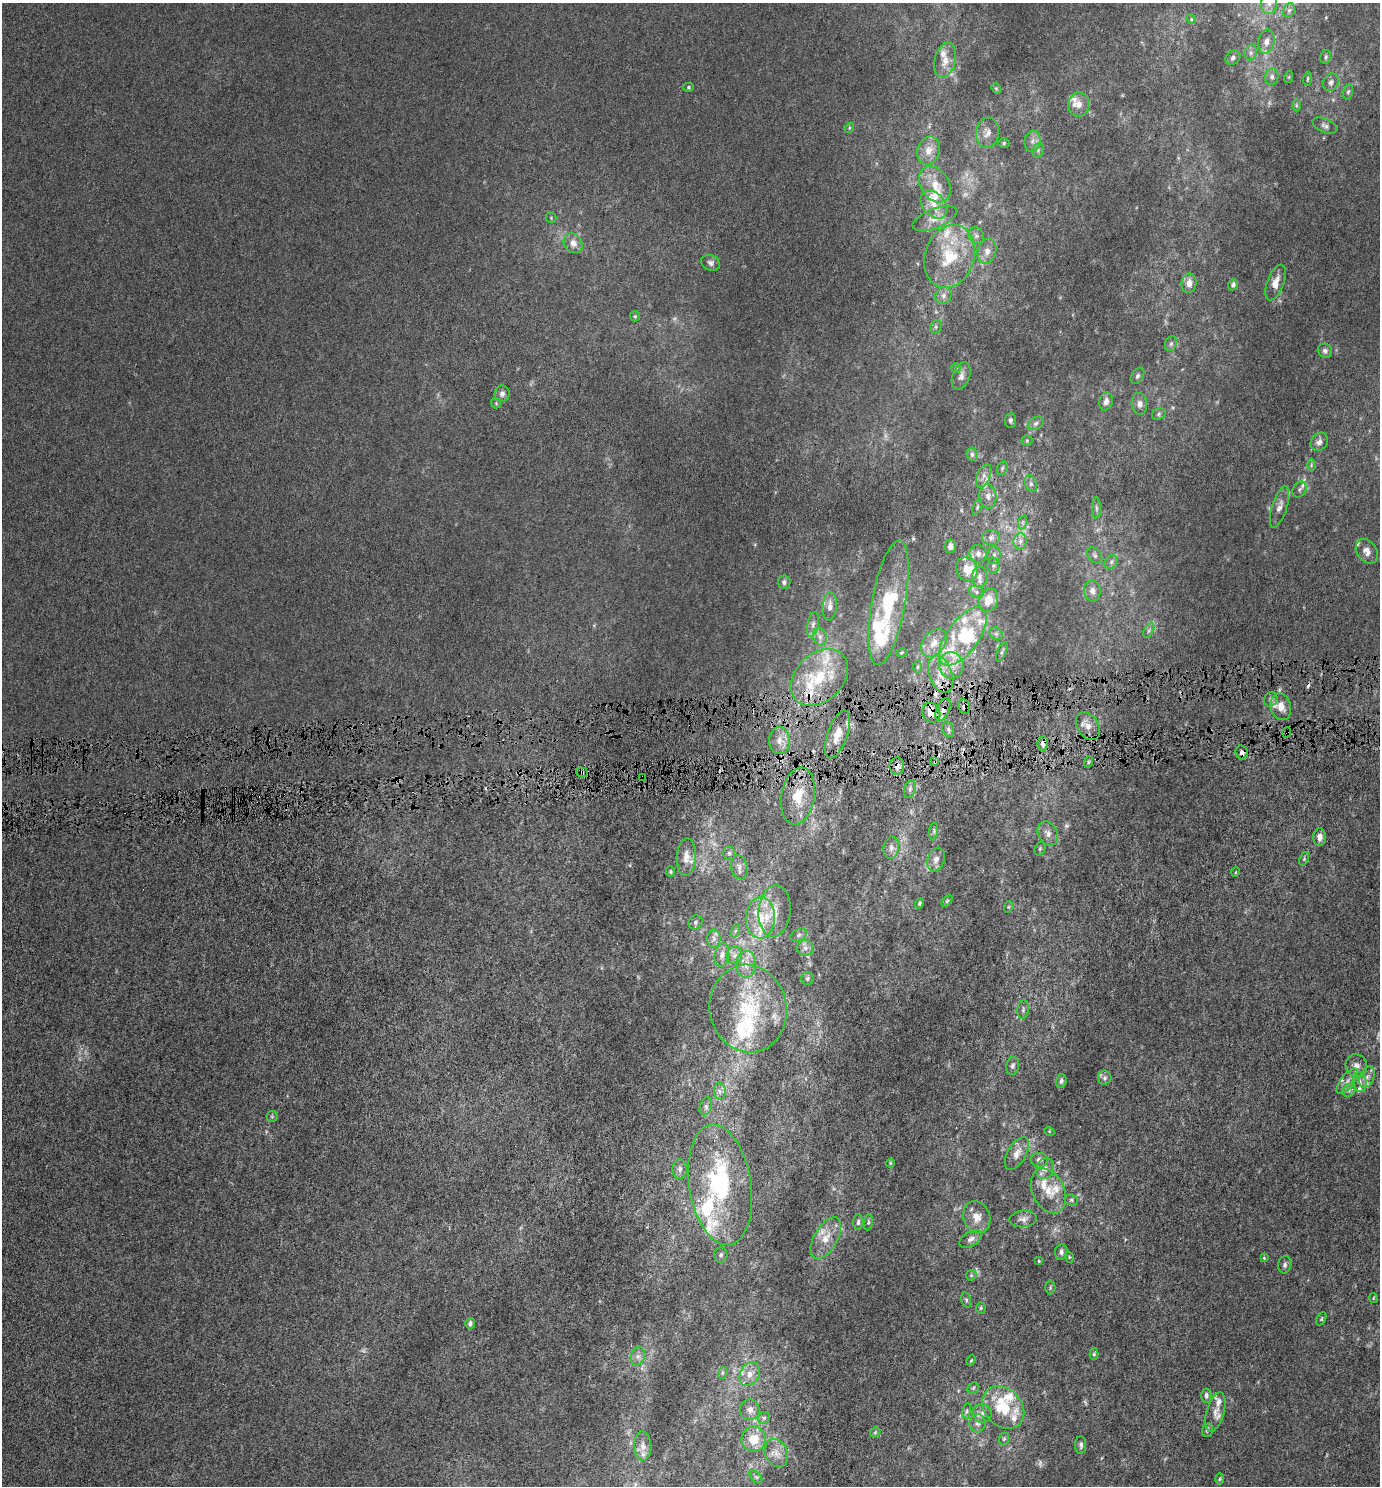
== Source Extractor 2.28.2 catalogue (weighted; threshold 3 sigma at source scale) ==
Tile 5 of 3 x 3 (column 2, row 2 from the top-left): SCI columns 1378-2755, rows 1512-2995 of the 4132 x 4505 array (HDU 1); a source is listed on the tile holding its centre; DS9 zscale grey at full resolution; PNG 1382 x 1488 px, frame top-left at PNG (2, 3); each listed source drawn as its Kron ellipse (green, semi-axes under 4 px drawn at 4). Shown black and unused: <1% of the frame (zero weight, under 4 of 8 exposures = <1% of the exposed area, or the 3 px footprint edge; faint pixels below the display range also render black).
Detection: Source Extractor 2.28.2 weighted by HDU 2 'WHT'; one run over the whole footprint, this tile lists its part. Background -6.73e-06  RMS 0.0012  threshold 0.00509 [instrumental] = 3 sigma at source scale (4.09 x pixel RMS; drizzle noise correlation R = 1.36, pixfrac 0.8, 0.0396/0.0396 arcsec/px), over >= 5 px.
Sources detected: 261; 10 too faint to see at this stretch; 2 inside a brighter object's white glare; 3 cosmic-ray / hot-pixel residue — neither listed nor drawn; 44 inside a brighter listed object's ellipse — not listed separately; the other 202 listed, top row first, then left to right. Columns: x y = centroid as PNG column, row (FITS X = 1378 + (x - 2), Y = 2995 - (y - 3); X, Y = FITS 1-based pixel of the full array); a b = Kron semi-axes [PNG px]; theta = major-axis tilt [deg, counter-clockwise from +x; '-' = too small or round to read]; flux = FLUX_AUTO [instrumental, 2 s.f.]
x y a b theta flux
1269 3 10 8 87 0.75
1289 10 7 5 67 0.28
1191 19 5 4 - 0.13
1266 42 12 8 79 0.74
1251 53 8 6 70 0.36
1325 57 7 5 79 0.26
1233 58 8 6 38 0.33
945 60 18 10 75 1.3
1272 77 8 6 79 0.41
1289 77 6 4 71 0.13
1308 79 7 4 81 0.18
1331 82 9 7 62 0.51
688 87 5 4 - 0.15
996 88 6 4 -44 0.16
1348 92 8 5 78 0.23
1079 104 12 10 85 0.98
1296 105 6 4 90 0.16
1325 125 13 7 -23 0.47
849 128 5 4 - 0.15
987 133 15 11 82 1
1032 141 11 8 82 0.67
1004 143 6 5 - 0.17
928 150 14 11 68 1.3
1038 150 7 5 69 0.25
935 184 19 14 -57 2
934 204 16 11 -50 1.5
551 218 5 5 - 0.14
935 219 23 10 22 1.4
976 236 9 7 -55 0.44
573 243 10 9 - 0.96
987 251 13 9 74 0.92
949 256 32 24 72 6.1
711 263 10 7 -26 0.39
1276 282 19 8 69 1.2
1189 283 9 7 83 0.93
1233 285 6 5 - 0.34
943 296 9 7 53 0.55
635 316 5 5 - 0.17
936 327 7 5 70 0.23
1171 344 8 6 68 0.27
1325 351 7 6 - 0.4
956 368 4 4 - 0.14
961 376 14 8 68 0.65
1137 376 9 6 57 0.31
502 394 8 7 - 0.47
1106 401 9 6 77 0.55
496 403 5 5 - 0.14
1139 404 11 7 -83 0.58
1159 414 7 5 25 0.26
1010 420 7 5 83 0.32
1036 423 9 6 31 0.35
1027 441 5 5 - 0.16
1319 442 10 8 51 0.67
972 454 7 5 -85 0.28
1311 465 6 4 89 0.15
1002 468 7 5 69 0.22
984 476 12 6 67 0.62
1031 484 9 5 -71 0.34
1299 489 8 6 54 0.36
988 496 12 8 -85 0.67
977 507 8 4 70 0.18
1279 507 21 7 72 0.9
1096 508 10 4 -90 0.3
1023 522 7 4 71 0.23
991 538 8 7 - 0.5
1020 541 8 6 88 0.5
950 546 6 5 - 0.49
1367 551 13 10 -56 0.85
978 554 9 8 - 0.63
994 555 9 6 84 0.42
1095 555 9 6 -50 0.36
1111 562 7 6 - 0.3
993 566 8 6 89 0.29
967 569 12 10 -59 1.9
980 577 10 8 88 0.63
784 582 6 6 - 0.38
1092 591 11 8 -81 0.71
976 592 7 6 - 0.33
989 600 12 9 69 1.7
889 603 63 17 80 8.1
830 606 14 7 86 0.76
813 624 12 6 77 0.48
1149 630 8 4 59 0.25
996 634 7 6 - 0.31
963 636 34 16 54 6.3
820 637 9 6 -74 0.45
934 643 16 11 49 1.4
902 652 5 3 - 0.1
1002 652 10 4 67 0.25
951 665 13 12 - 1.5
917 667 6 4 90 0.16
941 674 19 11 -70 1.9
819 677 33 24 45 6.1
1271 699 7 6 - 0.31
964 707 7 6 - 0.33
1281 707 14 10 -75 1.3
943 709 12 6 66 0.74
931 713 10 8 -64 1.6
1088 726 15 10 -57 1
948 729 8 5 -70 0.26
1287 732 5 3 - 0.16
837 734 25 10 71 1.9
779 741 13 10 -90 0.94
1043 743 7 5 82 0.51
1242 753 7 6 - 0.46
935 762 3 3 - 0.14
1088 762 5 3 - 0.15
897 766 8 7 - 0.56
582 772 6 4 -19 0.35
642 777 3 2 - 0.11
910 789 9 5 75 0.36
798 796 29 16 80 3.2
934 831 8 4 82 0.23
1048 833 12 9 -62 0.75
1320 837 9 6 -90 0.77
891 848 11 7 82 0.57
1040 849 7 5 71 0.18
729 853 7 5 89 0.26
686 857 19 9 87 0.93
1304 859 7 4 66 0.18
936 860 12 8 72 0.69
739 867 12 8 -79 0.56
670 872 5 4 - 0.15
1236 872 5 3 - 0.083
947 901 6 4 45 0.15
919 903 5 4 - 0.16
1008 907 6 3 70 0.13
775 911 26 16 84 2.3
760 918 20 14 87 3
695 922 7 6 - 0.26
735 931 7 4 71 0.21
799 935 9 5 28 0.3
714 939 9 6 90 0.49
805 948 8 8 - 0.54
722 955 12 7 79 0.62
734 955 9 7 70 0.52
746 964 13 10 87 1.3
807 978 6 6 - 0.24
748 1009 44 38 -79 11
1023 1009 9 5 83 0.29
1013 1066 9 6 75 0.36
1356 1066 11 10 - 0.8
1367 1077 11 7 67 0.57
1105 1078 7 7 - 0.32
1061 1081 7 5 76 0.28
1347 1081 15 6 53 0.76
1360 1082 10 7 -79 0.61
1349 1090 7 6 - 0.31
720 1091 8 6 -82 0.43
706 1106 9 6 73 0.4
272 1116 5 5 - 0.16
1049 1131 5 3 - 0.097
1017 1153 18 9 60 1.1
1039 1160 8 7 - 0.43
890 1163 4 4 - 0.12
1045 1168 10 8 70 0.75
680 1169 10 7 89 0.48
720 1185 61 31 -81 15
1048 1191 24 16 -63 2.5
1071 1200 7 5 -17 0.2
977 1217 16 13 -71 1.4
1023 1219 14 8 5 0.62
858 1222 8 5 88 0.27
868 1222 8 4 83 0.19
826 1238 23 11 60 1.9
971 1239 12 7 31 0.58
1061 1252 8 6 81 0.4
721 1255 8 6 84 0.31
1069 1257 6 3 -72 0.13
1264 1258 4 3 - 0.13
1039 1261 3 3 - 0.096
1285 1265 9 6 80 0.39
971 1275 5 5 - 0.16
1050 1288 7 5 88 0.18
1373 1298 5 3 - 0.1
966 1300 8 4 -77 0.2
981 1308 5 5 - 0.16
1321 1319 7 4 61 0.14
470 1323 5 4 - 0.3
1094 1354 6 4 90 0.18
638 1356 9 7 76 0.53
971 1360 6 3 46 0.12
722 1373 6 4 72 0.17
750 1374 12 9 64 1.1
973 1388 6 5 - 0.2
1206 1396 7 5 88 0.38
1003 1407 23 18 -48 5.1
750 1410 10 9 - 0.72
967 1411 8 4 82 0.23
1215 1412 20 8 74 0.98
982 1413 10 9 - 0.68
764 1418 6 5 - 0.21
977 1423 9 8 - 0.61
1207 1430 7 5 75 0.28
875 1432 6 4 46 0.15
754 1439 12 12 - 2.2
1004 1439 6 4 67 0.18
1081 1445 9 5 87 0.35
643 1446 14 8 -89 0.87
776 1453 14 11 -66 1
756 1477 7 4 -44 0.2
1219 1479 6 4 88 0.15
Overlapping masked pixels (flux is a lower limit): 10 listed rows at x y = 964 707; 943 709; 931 713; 1287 732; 1043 743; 1242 753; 935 762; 897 766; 582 772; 642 777
Isophote crosses this tile's border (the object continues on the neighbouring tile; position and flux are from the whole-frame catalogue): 1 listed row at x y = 1269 3